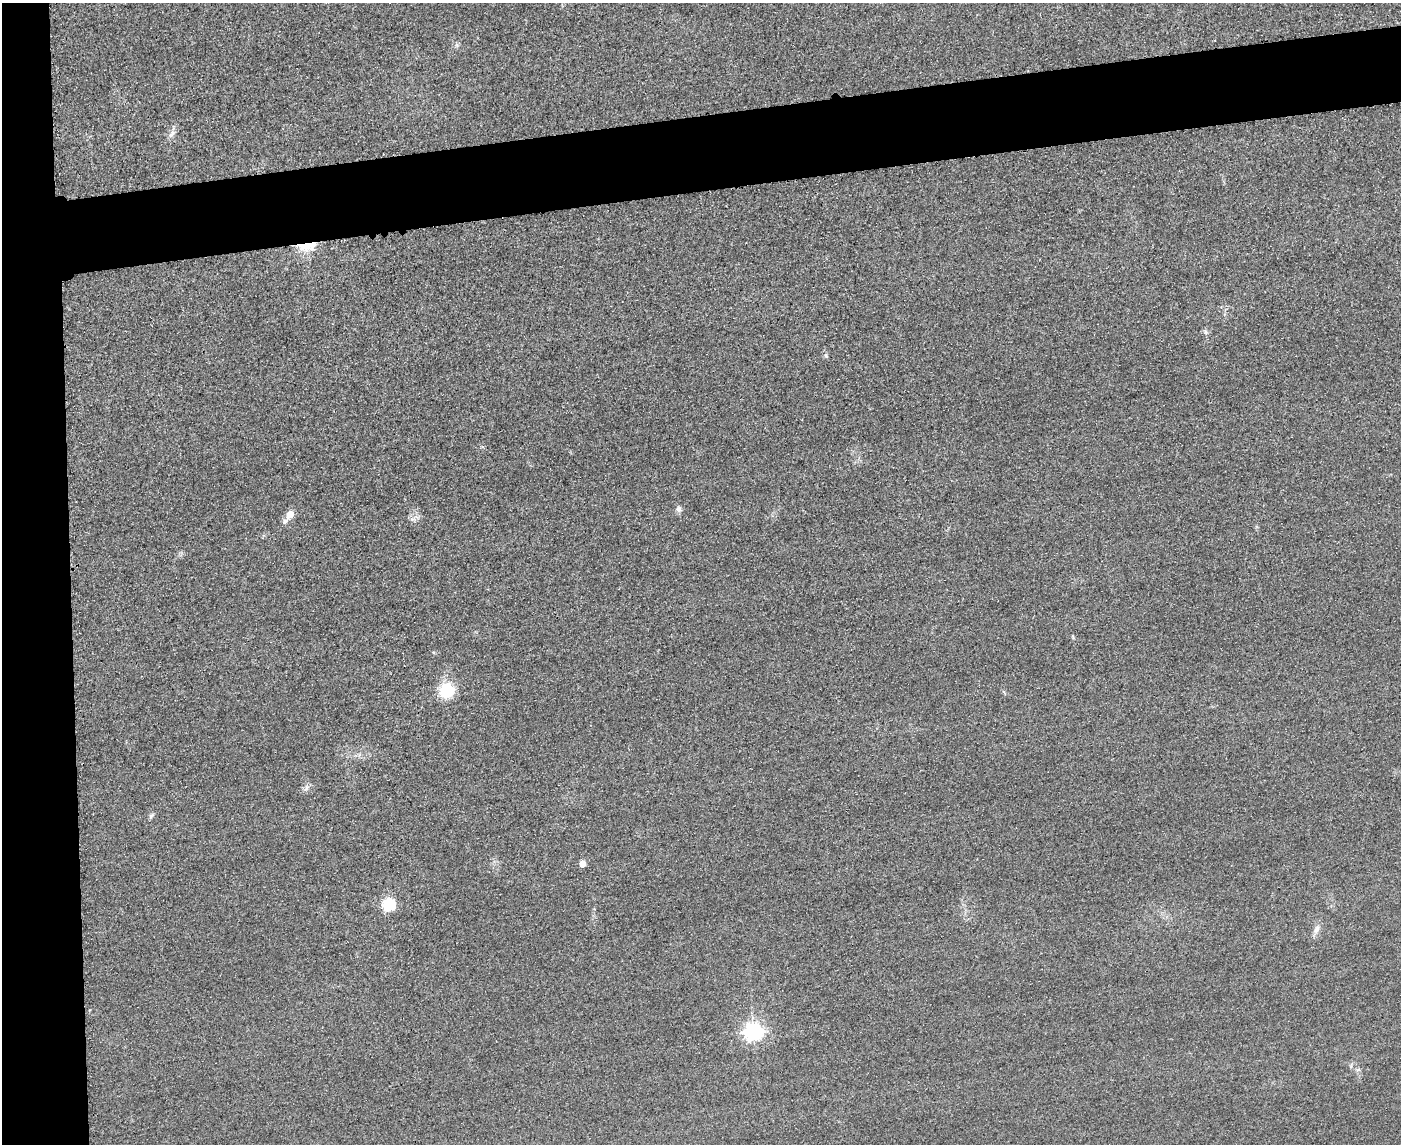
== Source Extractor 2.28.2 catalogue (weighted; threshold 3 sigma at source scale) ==
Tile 7 of 3 x 4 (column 1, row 3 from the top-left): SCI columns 253-1651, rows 1166-2307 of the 4592 x 4615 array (HDU 1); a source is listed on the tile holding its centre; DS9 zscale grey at full resolution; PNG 1403 x 1146 px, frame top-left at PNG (2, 3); no overlay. Shown black and unused: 11% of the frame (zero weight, under 3 of 4 exposures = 3% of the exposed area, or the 3 px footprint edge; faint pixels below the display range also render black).
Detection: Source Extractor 2.28.2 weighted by HDU 2 'WHT'; one run over the whole footprint, this tile lists its part. Background 0.0645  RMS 0.017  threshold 0.0772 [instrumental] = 3 sigma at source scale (4.5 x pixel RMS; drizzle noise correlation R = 1.50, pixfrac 1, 0.05/0.05 arcsec/px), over >= 5 px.
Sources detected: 14; all 14 listed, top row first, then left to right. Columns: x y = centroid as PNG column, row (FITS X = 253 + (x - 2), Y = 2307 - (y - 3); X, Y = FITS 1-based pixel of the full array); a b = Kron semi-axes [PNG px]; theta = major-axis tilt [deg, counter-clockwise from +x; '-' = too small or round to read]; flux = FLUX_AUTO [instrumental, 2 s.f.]
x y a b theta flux
457 45 7 4 -71 2.9
172 134 12 6 54 7.5
307 246 17 8 10 65
1205 332 8 5 -69 3.9
826 356 6 4 -46 2.6
679 509 8 7 - 6.3
290 514 10 8 57 18
446 690 14 13 - 66
306 787 9 4 81 4.6
151 816 7 5 48 3.5
582 864 5 5 - 18
388 905 6 6 - 170
1316 929 15 6 63 9.3
753 1031 7 7 - 690
Overlapping masked pixels (flux is a lower limit): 1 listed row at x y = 307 246
Unlisted compact peaks at least as high as the median listed source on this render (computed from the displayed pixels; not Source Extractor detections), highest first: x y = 412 519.